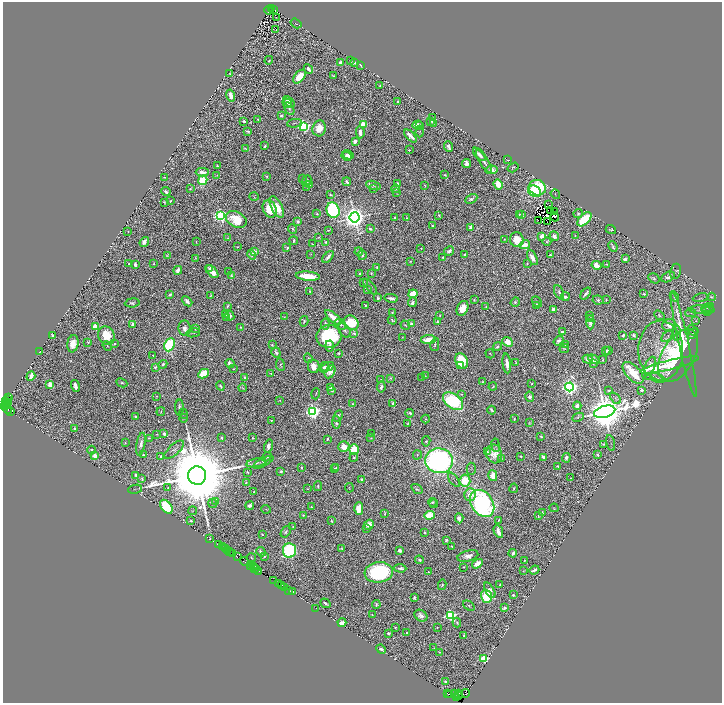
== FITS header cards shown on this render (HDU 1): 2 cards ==
NAXIS1  =                 1439
NAXIS2  =                 1401

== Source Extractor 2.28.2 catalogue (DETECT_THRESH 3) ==
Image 1439 x 1401 px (HDU 1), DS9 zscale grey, zoomed out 1/2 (1 PNG px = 2 x 2 image px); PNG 724 x 705 px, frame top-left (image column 2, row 1401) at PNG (3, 2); each listed source drawn as its Kron ellipse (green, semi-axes under 4 px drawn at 4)
Background 0.829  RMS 0.018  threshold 0.0526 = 3 sigma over >= 5 px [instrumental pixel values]
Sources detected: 1047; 129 cannot appear on this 1/2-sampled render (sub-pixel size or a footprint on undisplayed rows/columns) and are neither listed nor drawn; of the other 918, the 500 brightest by FLUX_AUTO listed and drawn (418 fainter detections omitted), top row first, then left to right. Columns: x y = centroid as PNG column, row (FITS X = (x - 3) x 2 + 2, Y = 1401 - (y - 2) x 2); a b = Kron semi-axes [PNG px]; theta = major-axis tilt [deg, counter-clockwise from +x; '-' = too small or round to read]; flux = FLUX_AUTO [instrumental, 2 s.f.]
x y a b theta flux
272 9 3 2 - 140
274 9 3 1 - 180
269 10 4 2 - 27
276 18 2 1 - 3.1
296 23 6 2 -34 2.6
276 30 2 1 - 2.6
269 60 4 2 - 3.9
351 60 3 2 - 4.5
355 62 3 2 - 11
340 63 3 3 - 53
360 65 4 2 - 8
308 69 5 2 - 18
230 74 4 2 - 4.5
333 76 3 2 - 4
299 77 8 5 48 85
380 86 2 2 - 3
231 95 6 3 -76 30
398 101 3 3 - 8.4
289 102 7 3 -42 18
287 103 5 2 - 4.2
289 109 7 4 -62 8.8
281 116 3 3 - 10
433 118 3 2 - 3.8
258 119 2 2 - 3.8
244 121 4 2 - 14
431 121 4 3 - 8.3
294 123 7 3 5 5.5
434 123 3 3 - 3.5
363 124 4 3 - 110
418 125 5 4 - 34
304 126 4 4 - 760
420 126 3 2 - 17
319 128 8 6 74 57
248 131 4 2 - 7.4
360 132 6 3 -84 33
420 132 6 3 88 3.7
410 136 8 4 -47 30
355 141 3 3 - 15
265 146 3 2 - 7.5
449 147 5 3 - 16
245 149 3 2 - 3.8
409 150 2 2 - 5.8
479 154 8 3 -47 27
348 155 5 2 - 13
346 156 5 3 - 12
508 160 3 1 - 2.5
484 162 13 3 -57 17
466 164 5 3 - 29
217 166 2 2 - 5.2
513 167 6 3 35 5
491 170 6 4 9 24
202 172 6 3 0 22
217 175 3 3 - 2.7
445 175 3 2 - 3.3
266 176 2 2 - 5.3
165 177 2 2 - 2.9
303 179 2 2 - 11
203 180 5 4 - 170
307 181 6 3 67 8.5
347 182 4 3 - 12
398 184 2 2 - 7.8
498 184 5 3 - 81
310 185 2 2 - 9.4
373 185 7 3 -16 8.8
425 186 3 2 - 3.2
307 187 4 3 - 2.6
373 188 4 2 - 4
537 188 8 7 - 360
190 189 3 2 - 3.1
396 189 4 2 - 5.1
535 191 7 5 -37 210
166 192 5 2 - 10
397 192 3 2 - 2.7
555 194 5 2 - 3
330 195 2 2 - 9.8
254 197 4 4 - 3.2
471 199 6 3 28 12
170 201 3 2 - 5.6
164 202 3 2 - 4.4
549 205 2 1 - 8.8
277 207 12 5 -64 73
270 209 9 6 -67 96
333 210 8 6 -73 720
550 211 3 2 - 5.8
555 211 2 1 - 3.1
317 214 3 2 - 5.4
519 214 2 2 - 2.6
578 214 4 4 - 7.7
439 215 3 2 - 6.4
522 215 3 2 - 13
221 216 4 3 - 1200
354 217 5 5 - 6400
555 217 4 2 - 3.2
395 218 3 3 - 6.3
406 218 3 3 - 3.1
584 219 9 5 44 310
236 220 11 7 -30 120
538 221 2 2 - 7
547 221 3 2 - 3.9
298 222 3 2 - 16
432 225 3 2 - 4.9
471 227 3 3 - 16
293 229 5 3 - 5.5
370 229 3 2 - 11
328 230 4 2 - 3.3
611 230 5 3 - 6.4
128 231 2 2 - 3.4
542 236 3 3 - 91
554 236 5 4 - 14
575 236 2 2 - 3
319 237 3 2 - 3.8
228 238 3 2 - 3
504 239 2 2 - 2.8
517 240 7 6 - 72
294 241 4 2 - 8.3
547 241 4 4 - 5
144 242 5 3 - 31
196 242 2 2 - 3.9
326 242 4 3 - 4.8
312 244 2 2 - 3
525 245 5 3 - 39
237 247 2 2 - 3.1
613 247 5 2 - 8.5
287 248 4 3 - 8.6
421 248 2 2 - 3.4
449 251 5 3 - 11
254 252 2 2 - 72
359 252 4 3 - 8.6
311 254 4 3 - 3.1
465 254 4 2 - 6.7
167 255 2 2 - 2.7
252 255 5 3 - 19
362 255 5 3 - 9.8
550 255 2 2 - 9.1
328 257 7 3 46 18
195 258 3 2 - 2.6
443 258 4 3 - 5.8
532 258 8 3 -62 31
625 259 4 2 - 13
410 261 2 2 - 2.6
527 263 3 3 - 3.5
129 264 2 2 - 2.6
135 264 4 2 - 16
154 264 3 2 - 3.3
607 264 4 2 - 5.4
596 265 5 4 - 52
377 267 3 2 - 5.4
210 268 4 3 - 14
178 270 4 3 - 24
675 271 7 5 79 6.7
212 272 8 4 -45 54
228 272 3 2 - 5
359 273 2 2 - 6.6
371 273 3 2 - 6
231 275 4 3 - 3.8
308 276 12 4 -5 140
668 277 7 4 30 20
654 278 6 4 -31 8.9
364 282 2 2 - 2.7
370 287 9 2 -52 5.1
367 289 3 2 - 3.5
310 291 3 2 - 4.7
559 292 8 4 -63 9.1
586 293 7 2 53 12
170 294 4 2 - 6.8
413 294 5 4 - 71
644 294 3 2 - 5.1
211 295 3 2 - 4.3
674 296 5 3 - 4.6
565 297 4 2 - 9.7
711 297 4 2 - 5.2
378 298 4 3 - 7.9
391 298 7 2 -9 17
701 298 8 3 9 3.5
474 300 3 2 - 5.5
598 300 5 4 - 9.3
606 300 3 2 - 4.5
187 301 6 3 -42 17
412 302 5 4 - 14
515 302 5 3 - 5.3
537 302 6 3 -50 5.2
132 303 7 4 5 8.7
365 305 3 2 - 5
537 305 3 3 - 11
227 306 4 2 - 6.1
486 307 2 2 - 5.1
463 308 8 5 64 58
708 308 6 4 21 6.4
709 308 4 3 - 3.3
554 309 3 3 - 41
702 310 13 4 -2 13
706 311 4 4 - 5.4
392 312 2 2 - 4
691 313 5 3 - 4.3
225 314 3 2 - 4.5
590 315 4 3 - 3.6
659 315 5 3 - 4.9
230 316 5 3 - 12
440 316 2 2 - 4.3
284 317 3 2 - 2.9
333 317 10 4 -42 80
227 318 3 2 - 2.9
590 318 3 3 - 4.4
392 320 4 3 - 6.9
304 321 5 3 - 7.3
696 321 4 3 - 4
437 322 3 2 - 5.1
590 322 7 3 -86 25
351 323 8 7 - 240
133 324 3 3 - 14
325 324 5 3 - 9
341 324 6 4 -36 10
411 324 3 2 - 15
405 325 5 2 - 4.1
669 325 7 6 - 33
95 327 3 3 - 190
241 327 3 2 - 4.9
185 328 8 6 -82 22
195 329 4 3 - 7.6
344 330 8 5 -55 10
692 330 6 3 -44 4.2
562 331 3 2 - 6.9
193 333 7 2 11 4.9
354 333 4 2 - 9.4
677 333 8 3 -85 7.5
693 333 6 3 50 3.7
52 335 3 2 - 8.5
633 335 3 3 - 11
106 336 9 8 - 97
329 336 12 11 - 440
623 336 3 2 - 10
668 336 7 3 44 4.8
402 337 2 1 - 2.5
428 339 7 4 5 52
559 341 5 3 - 11
88 342 2 2 - 3.5
508 342 5 4 - 53
73 344 9 5 80 42
114 344 4 2 - 5.3
170 345 7 5 67 530
272 345 4 3 - 5.1
435 345 6 3 78 6.7
565 345 3 2 - 4.1
684 345 54 5 -78 210
107 346 5 2 - 2.8
330 346 5 3 - 14
497 347 4 3 - 6.1
564 349 5 3 - 2.7
608 350 3 2 - 5
661 350 30 22 -88 150
606 351 4 2 - 7.3
40 352 3 1 - 2.5
276 352 5 3 - 11
339 353 2 2 - 5.5
490 354 5 2 - 4
153 355 2 2 - 2.6
678 355 28 16 60 480
308 358 5 3 - 7.2
588 359 5 3 - 18
594 359 6 3 -29 30
603 360 3 2 - 4
461 361 8 6 -66 170
516 362 3 1 - 2.6
507 363 10 3 -83 35
163 364 4 3 - 8.1
230 364 5 3 - 23
593 364 3 2 - 3.1
280 365 6 3 -81 6.7
461 365 3 2 - 39
670 365 30 5 14 200
314 366 7 5 -79 40
650 366 10 5 67 48
155 367 3 3 - 8
324 367 5 5 - 11
328 367 7 4 24 21
234 369 4 2 - 2.8
330 372 7 5 62 21
271 373 3 2 - 5.1
633 373 13 7 -46 150
203 374 5 4 - 150
31 376 5 3 - 33
426 376 3 2 - 2.6
649 376 4 3 - 2.9
244 377 4 3 - 6.8
391 378 4 3 - 4.6
422 378 4 2 - 3.1
657 378 8 2 -23 4.5
381 380 2 2 - 17
482 382 2 2 - 3.7
122 383 5 3 - 5.4
532 383 3 2 - 4.1
50 384 4 3 - 40
75 386 6 3 -74 23
220 386 5 3 - 7.1
330 387 2 2 - 13
381 387 5 3 - 14
493 387 4 2 - 4.3
569 387 4 4 - 2200
242 388 4 2 - 3.8
609 390 4 3 - 4.7
641 390 3 3 - 13
332 391 3 2 - 4.8
316 394 6 2 73 3.4
462 394 2 2 - 3.2
157 396 2 2 - 3.9
530 397 5 4 - 18
8 398 2 1 - 55
615 398 6 3 -51 6.7
7 399 3 2 - 67
280 400 3 2 - 2.8
6 401 2 2 - 170
453 401 11 7 -35 450
8 403 2 1 - 98
393 403 4 3 - 11
6 404 4 2 - 100
352 404 4 3 - 4.4
577 406 4 3 - 28
5 407 3 2 - 53
179 407 8 4 87 18
8 410 4 1 - 69
492 410 4 2 - 9.8
11 411 2 2 - 340
313 411 4 4 - 1600
161 412 4 3 - 4.1
605 412 11 5 15 22000
410 413 4 3 - 7.2
183 414 5 3 - 4
135 416 3 2 - 7.4
338 416 6 3 64 13
578 417 6 3 26 4.8
184 418 4 3 - 3.7
426 419 4 3 - 5.7
514 419 4 3 - 4.8
271 420 3 3 - 3.3
336 422 6 3 -84 8.6
529 423 3 3 - 3.2
407 424 2 2 - 3.4
75 429 3 2 - 14
157 434 3 3 - 2.6
164 434 3 3 - 12
371 434 2 2 - 3.2
541 436 3 2 - 5.1
149 438 3 2 - 2.8
222 438 2 2 - 14
252 438 2 2 - 3.8
371 438 3 2 - 3.5
327 439 3 2 - 5.8
426 441 5 4 - 6.3
125 443 2 2 - 2.7
611 443 8 2 -76 3.8
141 444 11 4 79 21
603 444 4 2 - 4.1
495 445 7 4 -81 3.6
268 446 6 4 73 16
344 447 5 5 - 54
92 450 4 3 - 7.4
174 450 12 5 42 15
354 450 5 5 - 150
488 452 4 2 - 11
494 454 9 8 - 38
143 455 2 2 - 6.7
417 455 4 3 - 3.9
598 455 3 2 - 9.4
95 456 3 3 - 58
161 456 4 4 - 11
521 456 3 2 - 5.5
267 457 5 3 - 6.1
354 457 4 3 - 4.7
544 457 4 3 - 32
566 458 5 3 - 14
501 459 3 2 - 5.3
439 461 14 12 -5 1600
263 462 11 3 27 5.5
256 463 10 3 10 7.9
558 466 3 2 - 8.3
301 467 2 2 - 5.8
336 468 2 2 - 4.1
334 469 3 2 - 3.3
471 469 6 4 -88 3.8
281 471 3 2 - 7.3
248 472 3 2 - 6.5
136 475 3 2 - 12
197 475 9 9 - 100000
493 476 6 4 -76 50
571 478 2 2 - 2.6
142 479 3 2 - 5.9
362 480 4 3 - 12
454 480 8 3 -54 4.4
465 480 6 5 - 120
246 483 4 3 - 5.8
318 486 5 3 - 5.1
168 488 3 2 - 5.5
349 488 4 3 - 3.1
514 488 5 3 - 5.4
135 489 7 3 12 4.4
308 489 3 2 - 3.6
417 489 6 3 -35 8
254 492 3 3 - 6.7
470 495 6 5 - 40
216 502 4 4 - 4
432 502 4 3 - 7.4
212 503 5 3 - 5.1
482 503 14 10 -55 1300
434 504 4 2 - 3.6
250 506 4 3 - 18
166 507 8 5 -51 280
311 507 4 2 - 3.9
359 508 6 4 -90 80
554 508 4 2 - 2.6
266 509 5 3 - 3.7
193 511 4 3 - 3
542 512 3 2 - 4.2
385 513 3 2 - 3.8
303 515 3 2 - 3.8
430 515 5 4 - 150
538 516 3 2 - 3.7
459 518 5 3 - 21
498 520 4 2 - 4.9
191 521 3 2 - 4.6
331 521 3 2 - 3.8
369 525 5 4 - 46
293 526 3 2 - 2.9
366 529 3 3 - 7.3
498 531 7 3 -66 32
286 532 6 4 56 9.8
424 532 3 2 - 6.6
262 535 3 2 - 4.7
209 539 2 1 - 20
446 540 3 3 - 7
219 545 3 1 - 110
452 546 3 2 - 3.7
222 547 2 1 - 7.4
225 549 3 1 - 55
342 549 3 3 - 5.7
289 550 7 6 - 630
399 550 3 3 - 22
227 551 2 1 - 47
230 551 3 1 - 140
261 552 5 3 - 10
230 553 2 1 - 130
232 553 2 1 - 160
513 553 4 2 - 8.3
468 556 10 5 15 29
238 557 3 2 - 120
264 557 2 2 - 3.6
252 558 4 2 - 3.2
419 560 4 3 - 8
525 560 2 1 - 2.8
245 561 5 2 - 240
477 564 5 3 - 79
251 566 3 1 - 150
253 566 2 1 - 38
464 567 2 2 - 3.1
254 568 2 1 - 25
256 568 3 1 - 69
400 568 6 3 -5 14
534 570 5 2 - 19
259 571 2 1 - 49
524 571 3 2 - 2.7
379 572 14 10 6 540
429 572 3 2 - 5
274 580 3 1 - 84
278 584 3 1 - 57
442 585 5 3 - 5.8
500 585 2 2 - 2.8
282 586 3 1 - 73
284 587 2 1 - 22
490 590 8 4 -62 33
289 591 2 1 - 43
293 592 4 3 - 15
513 595 2 2 - 9.9
486 596 6 5 - 280
414 597 3 3 - 9.6
325 603 5 2 - 11
376 605 4 3 - 7.4
469 606 6 3 -36 4.6
316 608 2 1 - 80
505 608 3 2 - 11
372 615 4 2 - 2.7
450 615 4 4 - 740
421 616 7 5 -35 19
342 623 4 3 - 19
457 623 5 2 - 4.3
437 627 2 2 - 2.8
395 628 3 2 - 3.7
407 632 2 2 - 6
388 633 4 3 - 9
464 635 3 2 - 4.1
434 648 4 3 - 3.4
381 649 5 2 - 19
439 652 3 2 - 3.1
484 659 3 3 - 440
445 681 3 3 - 7.3
455 693 2 1 - 16
466 693 4 2 - 170
447 694 3 1 - 55
450 694 2 1 - 96
459 694 2 1 - 40
458 696 2 1 - 24
457 698 3 2 - 44
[418 fainter detections neither listed nor drawn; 129 sub-pixel or undisplayed-footprint detections neither listed nor drawn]